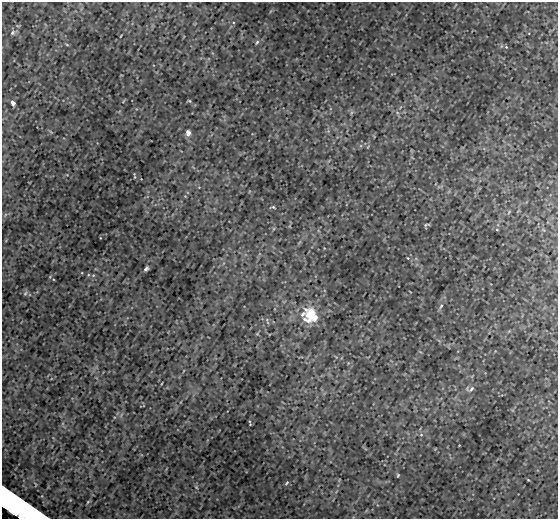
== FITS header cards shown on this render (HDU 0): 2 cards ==
NAXIS1  =                  556
NAXIS2  =                  517

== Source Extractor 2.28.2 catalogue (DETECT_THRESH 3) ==
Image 556 x 517 px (HDU 0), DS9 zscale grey, 1 PNG px = 1 image px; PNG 560 x 521 px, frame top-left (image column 1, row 517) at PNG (2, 2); no overlay
Background 0.00642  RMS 4.2e-04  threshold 0.00126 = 3 sigma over >= 5 px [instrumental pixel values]
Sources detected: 21; all 21 listed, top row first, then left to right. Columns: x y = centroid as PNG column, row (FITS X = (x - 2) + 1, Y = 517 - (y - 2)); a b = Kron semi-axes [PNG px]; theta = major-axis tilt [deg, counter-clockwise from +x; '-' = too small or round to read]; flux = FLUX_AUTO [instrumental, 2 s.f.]
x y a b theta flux
13 33 7 5 56 0.047
257 42 6 3 54 0.034
506 47 4 4 - 0.029
189 101 5 3 - 0.026
13 103 5 4 - 0.22
188 133 6 5 - 0.13
273 207 5 4 - 0.032
509 212 6 3 71 0.037
427 225 8 3 9 0.042
497 230 5 3 - 0.024
146 269 5 3 - 0.063
25 293 7 5 47 0.052
441 306 8 4 54 0.054
312 315 22 17 -38 0.68
309 320 13 8 19 0.2
470 389 13 7 3 0.091
249 421 6 3 -71 0.028
421 435 5 3 - 0.026
398 475 4 4 - 0.03
287 483 7 4 46 0.035
19 506 42 16 -32 3.6
At the frame edge (FLAGS 8, measured only in part): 1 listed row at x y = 19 506